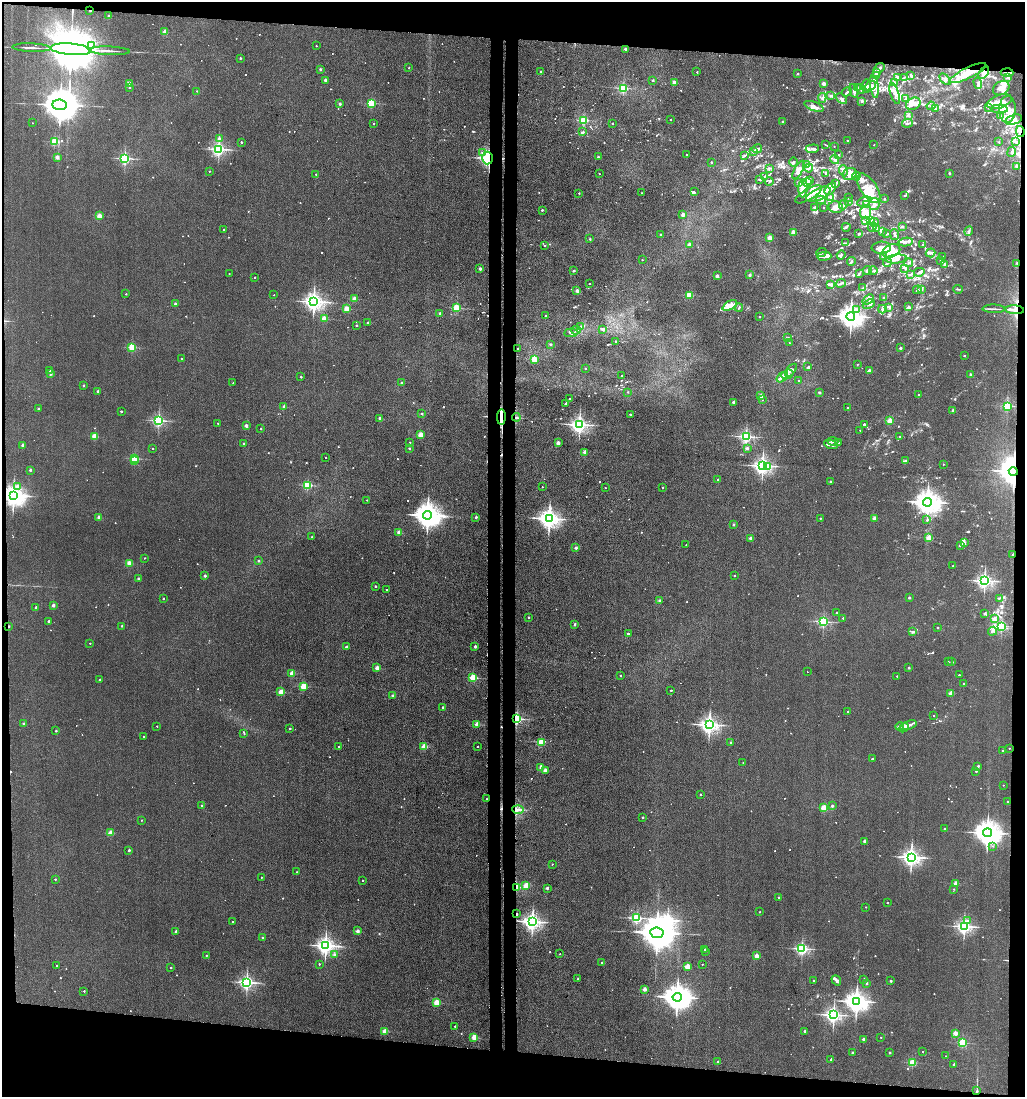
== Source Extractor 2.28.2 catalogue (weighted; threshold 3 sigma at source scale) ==
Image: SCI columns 220-4308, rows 6-4383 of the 4470 x 4389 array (HDU 1 of 3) = the unmasked area's bounding box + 8 px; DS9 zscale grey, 4 x 4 block average (1 PNG px = mean of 4 x 4 image px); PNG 1027 x 1099 px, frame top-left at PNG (2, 2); each listed source drawn as its Kron ellipse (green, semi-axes under 4 px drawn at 4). Shown black and unused: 11% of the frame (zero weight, under 3 of 4 exposures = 5% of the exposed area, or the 3 px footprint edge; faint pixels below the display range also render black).
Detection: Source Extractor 2.28.2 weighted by HDU 2 'WHT'. Background 0.0681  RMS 0.0066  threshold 0.0295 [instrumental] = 3 sigma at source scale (4.5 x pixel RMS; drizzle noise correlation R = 1.50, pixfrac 1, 0.05/0.05 arcsec/px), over >= 5 px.
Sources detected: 1107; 12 too faint to see at this stretch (4 x 4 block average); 11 inside a brighter object's white glare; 9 cosmic-ray / hot-pixel residue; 3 long thin detections or spike segments (spike, bleed or trail) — neither listed nor drawn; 31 coinciding with a brighter row at this scale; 117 inside a brighter listed object's ellipse — not listed separately; of the other 924, all 500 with FLUX_AUTO >= 3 (the completeness limit of this list) listed and drawn (424 fainter detections not listed), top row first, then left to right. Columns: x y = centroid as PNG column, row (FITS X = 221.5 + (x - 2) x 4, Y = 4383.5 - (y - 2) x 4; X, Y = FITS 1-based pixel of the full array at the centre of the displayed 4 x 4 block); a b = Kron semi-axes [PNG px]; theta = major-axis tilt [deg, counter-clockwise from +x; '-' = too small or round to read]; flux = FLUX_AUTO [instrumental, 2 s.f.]
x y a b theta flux
90 11 2 2 - 9.6
108 16 2 2 - 17
165 32 2 2 - 72
92 45 2 2 - 7.9
316 46 2 2 - 3.8
31 48 19 2 -2 13
71 49 21 5 -5 53000
625 49 2 2 - 24
109 51 21 2 -2 16
240 58 2 2 - 12
409 68 2 2 - 5.9
879 68 6 2 40 9.2
320 69 2 2 - 20
541 72 2 2 - 8.6
697 72 2 2 - 7.1
876 73 3 2 - 4
968 73 20 5 26 89
984 73 7 4 57 24
1007 73 6 2 -3 17
798 74 2 2 - 9.7
877 75 4 2 - 5.9
911 76 4 3 - 6.5
904 77 2 2 - 3.2
897 78 4 4 - 9.5
1008 78 3 2 - 3.4
945 79 7 2 -45 6.7
325 80 2 2 - 31
653 80 2 2 - 11
894 82 3 2 - 6.3
674 83 2 2 - 73
823 83 2 2 - 57
978 83 6 3 -73 11
129 84 2 2 - 100
866 86 7 2 86 10
870 86 6 3 43 17
874 86 11 4 -82 28
129 87 2 2 - 4.3
857 87 2 2 - 16
623 88 2 2 - 470
1001 88 9 6 31 37
861 89 5 2 - 6
197 91 2 2 - 3.4
854 91 7 3 -76 15
847 92 5 2 - 5.9
895 94 11 4 -72 22
831 96 3 2 - 4.4
822 98 5 2 - 6.2
842 99 6 2 -42 7.2
905 99 3 2 - 3
862 101 4 3 - 5.7
999 101 13 6 19 36
371 103 2 2 - 290
340 104 2 2 - 19
913 104 7 5 29 26
60 105 7 5 -6 12000
814 106 10 4 -20 20
931 106 4 2 - 4.9
988 107 4 3 - 6.8
936 109 4 2 - 4.8
999 109 8 4 -2 20
1007 109 13 8 89 62
909 116 3 2 - 4.6
1000 116 3 2 - 4.4
584 120 2 2 - 400
670 120 2 2 - 5.1
1014 120 9 5 16 24
783 122 2 2 - 16
32 123 2 2 - 3.9
612 123 2 2 - 3.1
907 123 5 2 - 6.9
374 124 2 2 - 5
1020 131 5 2 - 10
583 132 3 2 - 3.7
219 139 2 2 - 43
55 141 2 2 - 240
847 141 2 2 - 5.6
241 142 2 2 - 7.2
999 142 2 2 - 5.3
1016 142 3 2 - 3.2
826 145 4 2 - 3
874 145 2 2 - 3.5
834 146 2 2 - 3.1
219 149 2 2 - 1100
757 149 5 3 - 8
812 149 7 3 4 11
753 152 3 2 - 4.2
1012 152 5 2 - 5.1
482 153 2 2 - 9.2
839 154 2 2 - 4.3
687 155 2 2 - 6.8
745 155 3 2 - 4
57 157 2 2 - 60
598 157 2 2 - 8
125 158 2 2 - 740
487 158 6 5 - 140
835 159 4 3 - 9
711 162 2 2 - 9.2
793 162 5 2 - 4.5
806 165 4 2 - 3
1016 166 2 2 - 31
770 168 3 2 - 3
809 168 4 3 - 7.6
798 170 10 4 63 23
209 171 2 2 - 5.5
843 171 5 3 - 8.6
826 173 4 2 - 4.6
949 173 2 2 - 14
316 174 2 2 - 5.5
599 174 2 2 - 4.2
850 174 7 6 - 28
764 176 3 2 - 4
856 176 4 4 - 10
760 180 3 2 - 3
809 181 4 2 - 5.8
769 182 4 2 - 3.2
807 182 3 2 - 3.7
799 183 2 2 - 42
835 183 3 3 - 6.1
803 188 9 4 85 34
869 188 17 8 -56 73
830 189 7 4 52 15
694 192 3 2 - 4.5
579 193 2 2 - 6.4
641 193 2 2 - 3.3
809 194 15 5 31 46
818 194 13 6 25 53
905 195 4 2 - 4.3
848 197 3 2 - 3.1
831 198 3 3 - 6.2
884 199 2 2 - 12
821 200 5 3 - 12
864 201 7 3 22 17
849 202 4 2 - 4.2
844 204 5 2 - 5.4
874 204 6 5 - 17
866 205 4 2 - 4.7
814 207 3 3 - 7
836 207 7 6 - 22
823 208 2 2 - 7.6
542 210 2 2 - 11
865 212 7 5 85 27
683 215 2 2 - 52
99 216 2 2 - 120
866 221 4 3 - 6.8
870 221 2 2 - 8.5
874 222 5 2 - 7.5
846 227 4 2 - 5.3
872 227 4 2 - 9.6
902 227 2 2 - 19
876 228 3 2 - 4.3
224 229 2 2 - 14
882 231 3 2 - 4.9
969 231 5 3 - 8
793 232 2 2 - 110
858 234 3 2 - 3.4
887 234 3 2 - 5.2
894 234 6 2 -78 11
661 235 2 2 - 16
770 238 2 2 - 84
590 239 2 2 - 10
906 242 7 4 9 11
846 243 4 2 - 5.2
689 245 2 2 - 74
923 245 4 2 - 3.4
544 246 2 2 - 3.4
881 248 10 6 5 60
891 251 9 6 23 96
821 252 5 3 - 8.2
930 253 5 2 - 7.4
841 255 5 2 - 6.7
824 256 7 3 1 24
884 256 3 2 - 4.6
943 257 2 2 - 7.9
896 259 11 4 6 27
642 260 2 2 - 3.7
851 261 4 2 - 5.2
941 261 3 2 - 3.6
887 263 4 2 - 4.3
909 263 4 2 - 5.4
1017 263 2 2 - 6.9
944 264 3 2 - 6.1
905 268 3 2 - 4.3
480 269 2 2 - 33
867 270 4 3 - 7.6
574 271 2 2 - 16
873 271 4 2 - 4.9
919 272 5 3 - 10
229 273 2 2 - 3.4
859 273 3 2 - 3.4
911 274 4 3 - 5.8
749 275 2 2 - 26
717 276 2 2 - 46
255 277 2 2 - 6.4
841 283 5 2 - 7.2
590 284 2 2 - 7.9
831 284 2 2 - 4.1
863 288 3 2 - 4.8
958 289 5 2 - 3.8
917 290 4 2 - 3.8
921 290 3 2 - 4.1
577 291 2 2 - 48
126 294 2 2 - 4.3
274 295 2 2 - 3.8
689 295 2 2 - 200
884 297 3 2 - 3.4
354 299 2 2 - 70
868 299 6 2 39 9.8
314 301 3 3 - 2100
175 304 2 2 - 22
869 304 6 3 25 14
730 305 8 3 28 43
889 307 2 2 - 4.5
908 307 3 2 - 4.6
457 308 2 2 - 280
739 308 4 2 - 4.7
346 309 2 2 - 110
856 309 2 2 - 6.6
882 309 4 3 - 6.4
994 309 11 2 -2 8.5
1015 310 9 2 -5 35
440 313 2 2 - 21
545 315 2 2 - 8.1
851 316 4 3 - 4200
759 317 2 2 - 4.3
324 319 2 2 - 130
368 323 2 2 - 33
356 325 2 2 - 5.5
581 327 4 2 - 5.5
603 329 3 3 - 6.3
576 330 5 3 - 11
571 333 7 2 3 9.6
788 338 4 2 - 4
616 341 3 2 - 5.8
789 343 2 2 - 3.3
550 344 2 2 - 12
132 347 2 2 - 270
518 348 2 2 - 3.1
900 348 2 2 - 27
964 356 2 2 - 11
181 359 2 2 - 3.6
534 359 2 2 - 160
857 364 3 2 - 3.1
808 367 4 2 - 4.4
585 368 2 2 - 5.8
49 370 2 2 - 3.6
791 370 8 2 48 11
869 371 2 2 - 50
50 374 2 2 - 26
787 374 6 3 20 11
970 375 2 2 - 28
621 376 2 2 - 4
301 377 2 2 - 11
782 377 6 2 40 12
799 380 2 2 - 8
233 383 2 2 - 5.1
401 383 2 2 - 16
83 385 2 2 - 14
98 391 2 2 - 21
628 392 2 2 - 4.8
819 392 2 2 - 22
919 395 2 2 - 4.5
760 396 2 2 - 68
570 399 2 2 - 3.6
762 400 2 2 - 3.5
733 402 2 2 - 27
565 404 3 2 - 5
1007 406 2 2 - 430
284 407 2 2 - 36
847 408 2 2 - 4.4
38 409 2 2 - 13
953 410 2 2 - 26
121 411 2 2 - 11
422 414 2 2 - 13
630 414 2 2 - 8.6
501 417 8 2 89 190
516 417 4 2 - 5.5
379 418 2 2 - 19
158 420 2 2 - 790
890 420 2 2 - 150
218 423 2 2 - 4.7
864 424 3 2 - 7
579 425 3 2 - 1700
246 426 2 2 - 47
261 429 2 2 - 6.2
860 430 2 2 - 3.1
420 435 2 2 - 130
94 436 2 2 - 120
746 436 2 2 - 850
900 437 2 2 - 4.7
833 441 5 2 - 9
410 442 2 2 - 5.8
838 442 3 2 - 3.8
558 443 2 2 - 58
244 444 2 2 - 19
831 444 7 2 -21 14
23 445 2 2 - 49
409 448 2 2 - 12
747 448 2 2 - 22
153 449 2 2 - 4.2
585 452 2 2 - 70
326 457 2 2 - 3.1
134 458 2 2 - 320
135 460 2 2 - 11
905 460 3 2 - 3.9
943 464 2 2 - 4.1
763 466 2 2 - 1900
767 467 3 2 - 56
30 470 2 2 - 20
1013 471 4 4 - 6200
718 479 2 2 - 11
830 482 2 2 - 10
307 485 2 2 - 370
18 486 2 2 - 10
542 487 2 2 - 3.5
662 487 2 2 - 8
605 488 2 2 - 3.4
13 496 3 3 - 3100
367 500 2 2 - 3.5
927 502 4 4 - 4800
427 515 4 4 - 5500
476 517 2 2 - 14
99 518 2 2 - 67
820 518 2 2 - 7.3
874 518 2 2 - 62
549 519 3 3 - 2700
927 519 4 2 - 3.9
733 524 2 2 - 17
399 532 2 2 - 87
311 537 2 2 - 4.5
929 537 2 2 - 120
751 538 2 2 - 37
964 542 2 2 - 3.2
686 545 2 2 - 3.9
961 545 4 2 - 4.4
576 548 2 2 - 24
1013 554 2 2 - 12
144 558 2 2 - 5.2
258 561 2 2 - 14
129 563 2 2 - 97
953 566 2 2 - 5.3
735 575 2 2 - 8.2
205 576 2 2 - 26
138 578 2 2 - 15
984 581 2 2 - 1400
375 586 2 2 - 12
387 589 2 2 - 3.1
909 598 2 2 - 14
999 598 4 2 - 3.9
163 599 2 2 - 8.8
659 600 2 2 - 23
53 605 2 2 - 36
36 607 2 2 - 16
837 612 2 2 - 6
985 613 3 3 - 4.2
528 617 2 2 - 14
843 618 2 2 - 6.6
994 619 2 2 - 28
49 621 2 2 - 15
823 622 2 2 - 630
575 624 2 2 - 13
9 626 2 2 - 12
122 626 2 2 - 8.4
1001 626 2 2 - 480
938 628 2 2 - 8.4
992 631 5 3 - 8.4
912 632 4 2 - 6.4
628 634 2 2 - 16
90 643 2 2 - 5.8
475 646 2 2 - 31
346 647 2 2 - 24
948 662 2 2 - 3.9
952 662 2 2 - 14
377 668 2 2 - 71
909 668 2 2 - 17
807 672 2 2 - 3.1
292 673 2 2 - 100
620 675 2 2 - 6.6
959 675 2 2 - 10
897 676 2 2 - 7.7
473 678 2 2 - 270
99 680 2 2 - 11
964 684 2 2 - 15
303 686 2 2 - 200
671 690 2 2 - 8.7
281 692 2 2 - 140
951 693 2 2 - 73
393 696 2 2 - 31
443 707 2 2 - 13
848 712 2 2 - 4
934 716 2 2 - 3.6
517 719 2 2 - 760
24 724 2 2 - 23
477 724 2 2 - 89
709 725 3 3 - 2000
908 725 8 2 20 22
157 726 2 2 - 4.2
900 727 4 2 - 6.8
904 727 5 3 - 30
290 729 2 2 - 7.3
56 731 2 2 - 9.5
244 734 2 2 - 3.9
143 737 2 2 - 3
541 742 2 2 - 190
731 742 2 2 - 11
424 746 2 2 - 120
478 746 2 2 - 3.1
338 747 2 2 - 4.6
1009 748 2 2 - 4.4
1003 751 2 2 - 10
872 759 2 2 - 18
743 763 2 2 - 4.1
978 766 2 2 - 20
541 767 2 2 - 64
545 770 2 2 - 36
976 771 2 2 - 7.7
1003 785 2 2 - 3.4
700 794 2 2 - 7.4
486 799 2 2 - 4.1
1007 802 2 2 - 9.2
202 806 2 2 - 13
832 806 2 2 - 16
824 808 2 2 - 190
518 809 6 3 -2 12
643 817 2 2 - 8.6
141 820 2 2 - 4.9
945 829 2 2 - 9
111 833 2 2 - 110
988 833 4 4 - 5200
865 841 2 2 - 27
993 846 2 2 - 3.3
129 850 2 2 - 18
911 857 3 2 - 2100
552 864 2 2 - 3.9
296 872 2 2 - 3.7
261 877 2 2 - 3.8
55 879 2 2 - 9.4
362 880 2 2 - 6.4
956 883 2 2 - 81
526 885 2 2 - 120
516 887 2 2 - 330
547 888 2 2 - 27
954 889 2 2 - 4.8
779 897 2 2 - 7.3
887 903 2 2 - 5.2
865 907 2 2 - 4.3
759 912 2 2 - 4.7
517 914 2 2 - 11
637 918 2 2 - 540
232 921 2 2 - 4.4
967 921 2 2 - 13
532 922 3 2 - 2000
964 926 2 2 - 1300
176 931 2 2 - 26
357 931 2 2 - 44
657 933 7 5 -6 13000
262 938 2 2 - 14
325 946 3 2 - 2200
802 949 2 2 - 820
704 950 2 2 - 3.5
706 952 2 2 - 4.6
560 954 2 2 - 3.3
206 955 2 2 - 7.5
334 955 2 2 - 12
756 956 2 2 - 74
601 962 2 2 - 6.9
319 964 2 2 - 7.1
702 964 2 2 - 5
56 966 2 2 - 4.4
171 967 2 2 - 5.2
687 967 2 2 - 110
578 979 2 2 - 9.6
864 979 2 2 - 3.2
836 980 5 3 - 15
814 981 2 2 - 10
891 981 2 2 - 17
247 982 2 2 - 1200
866 983 2 2 - 16
644 989 2 2 - 57
84 991 2 2 - 7.2
677 997 4 4 - 5800
856 1001 4 3 - 3400
436 1002 2 2 - 150
834 1015 2 2 - 1500
455 1026 2 2 - 5.1
384 1031 2 2 - 95
805 1031 2 2 - 16
955 1033 2 2 - 85
881 1037 2 2 - 5.2
474 1038 2 2 - 74
863 1039 2 2 - 30
962 1043 2 2 - 360
852 1052 2 2 - 15
923 1052 2 2 - 4.7
890 1053 2 2 - 13
946 1056 2 2 - 3.3
831 1060 2 2 - 4.9
718 1062 2 2 - 17
912 1063 2 2 - 240
954 1064 2 2 - 12
977 1091 2 2 - 3.1
Overlapping masked pixels (flux is a lower limit): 18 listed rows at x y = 90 11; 968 73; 984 73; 1007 73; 1020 131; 487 158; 1015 310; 501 417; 516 417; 1013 471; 13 496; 1013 554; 9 626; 517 719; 486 799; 516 887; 517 914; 977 1091
Diffuse or blended objects may show on this block-average render without a row.